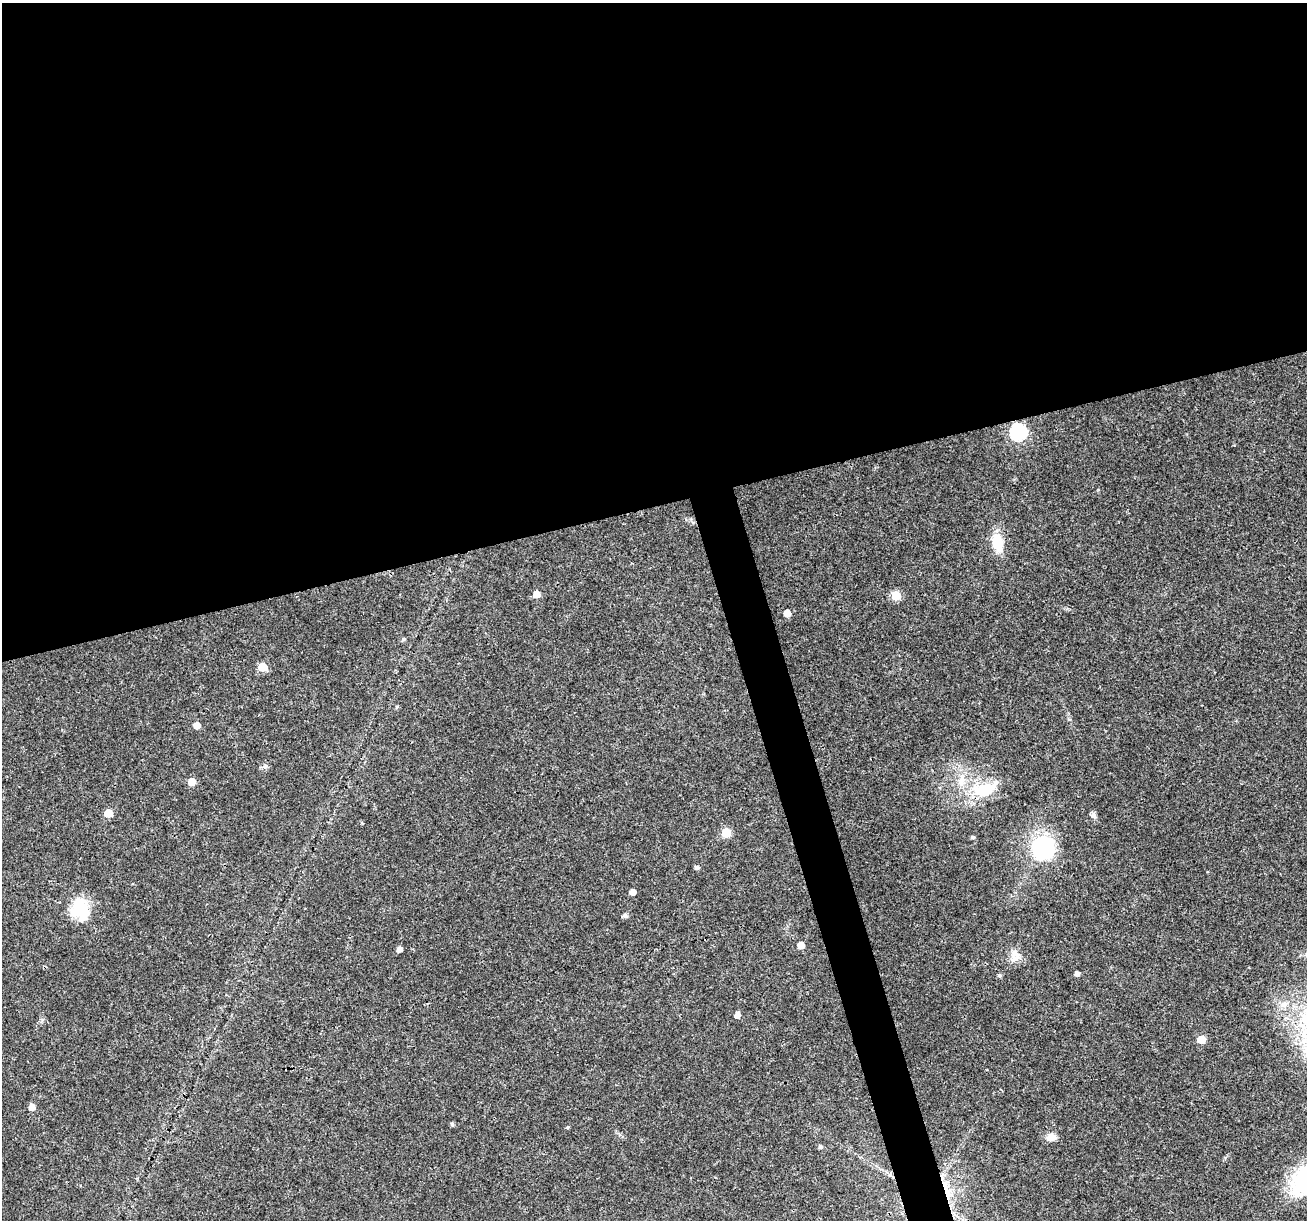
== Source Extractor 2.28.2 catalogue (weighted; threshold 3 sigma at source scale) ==
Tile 2 of 4 x 4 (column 2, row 1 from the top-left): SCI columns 1307-2611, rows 3757-4974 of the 5220 x 5027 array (HDU 1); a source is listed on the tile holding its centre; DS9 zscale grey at full resolution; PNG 1309 x 1222 px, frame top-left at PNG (2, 3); no overlay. Shown black and unused: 43% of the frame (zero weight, under 3 of 4 exposures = <1% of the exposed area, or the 3 px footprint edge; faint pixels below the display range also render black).
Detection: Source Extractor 2.28.2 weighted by HDU 2 'WHT'; one run over the whole footprint, this tile lists its part. Background 0.0215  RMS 0.003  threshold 0.0133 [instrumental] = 3 sigma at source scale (4.5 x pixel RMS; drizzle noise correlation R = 1.50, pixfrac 1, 0.0396/0.0396 arcsec/px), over >= 5 px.
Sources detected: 38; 1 inside a brighter object's white glare — not listed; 2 inside a brighter listed object's ellipse — not listed separately; the other 35 listed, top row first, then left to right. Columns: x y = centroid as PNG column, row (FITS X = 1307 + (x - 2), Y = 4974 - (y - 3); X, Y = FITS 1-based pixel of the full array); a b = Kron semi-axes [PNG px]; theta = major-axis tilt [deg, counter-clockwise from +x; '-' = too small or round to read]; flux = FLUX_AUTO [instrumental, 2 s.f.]
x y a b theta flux
1018 432 7 7 - 69
997 542 21 11 -78 6.9
536 594 5 5 - 3.5
896 596 5 5 - 11
787 613 5 5 - 3.1
403 639 5 4 - 0.51
262 667 6 5 - 8.4
397 706 5 3 - 0.33
197 725 5 5 - 3.2
265 766 7 6 - 0.73
192 782 5 5 - 4.7
984 789 37 18 11 13
108 813 5 5 - 6.1
1094 815 9 6 -59 0.89
726 833 6 5 - 10
972 837 6 4 -1 0.43
1043 847 22 21 - 28
697 867 5 4 - 0.78
632 892 5 4 - 1.8
79 907 34 15 39 7.1
625 915 5 5 - 0.93
801 945 5 5 - 2.8
399 949 5 5 - 1.4
1014 957 18 8 -19 2.5
1077 973 4 4 - 1.2
1000 975 5 5 - 0.62
1284 1004 11 8 43 1.9
737 1015 5 5 - 1.8
1201 1040 5 5 - 5.6
32 1107 6 5 - 2.2
568 1127 4 3 - 0.34
1051 1137 11 8 8 2.3
820 1147 5 5 - 0.68
1306 1178 48 27 45 24
948 1193 35 7 -78 6.2
Overlapping masked pixels (flux is a lower limit): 1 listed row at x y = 948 1193
Isophote crosses this tile's border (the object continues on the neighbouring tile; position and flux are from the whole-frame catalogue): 1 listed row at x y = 1306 1178
Unlisted compact peaks at least as high as the median listed source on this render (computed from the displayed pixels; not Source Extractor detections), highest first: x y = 452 1124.